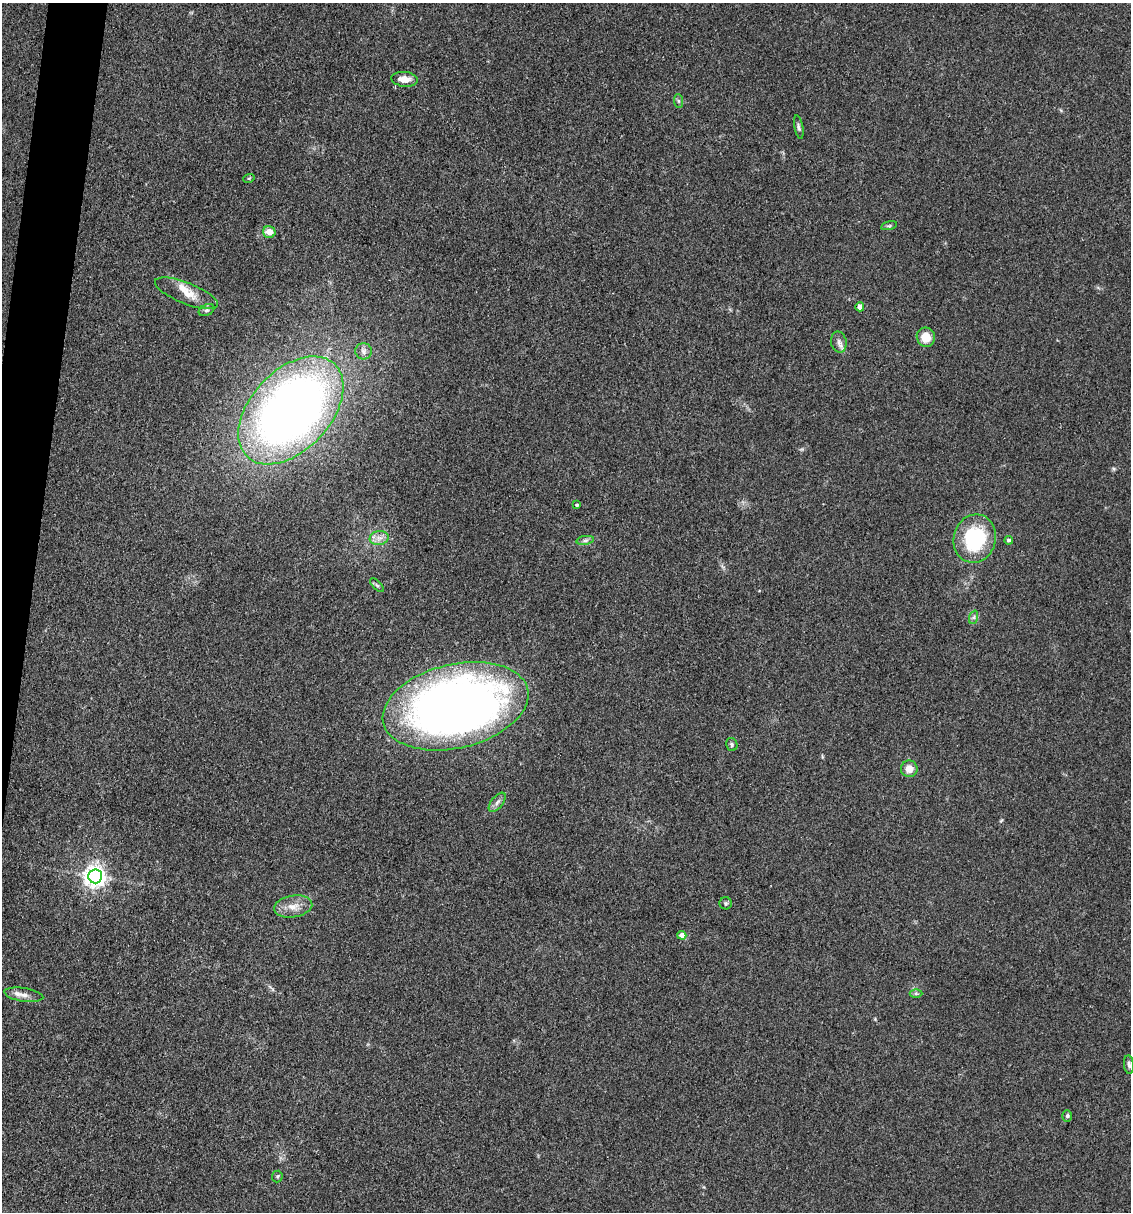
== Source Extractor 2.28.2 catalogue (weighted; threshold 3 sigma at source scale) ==
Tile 7 of 4 x 4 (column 3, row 2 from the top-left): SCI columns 2489-3617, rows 2422-3631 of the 4860 x 4841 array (HDU 1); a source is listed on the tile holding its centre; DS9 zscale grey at full resolution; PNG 1133 x 1214 px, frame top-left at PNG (2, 3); each listed source drawn as its Kron ellipse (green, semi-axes under 4 px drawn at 4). Shown black and unused: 3% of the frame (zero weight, under 3 of 4 exposures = <1% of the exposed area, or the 3 px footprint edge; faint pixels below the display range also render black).
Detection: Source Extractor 2.28.2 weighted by HDU 2 'WHT'; one run over the whole footprint, this tile lists its part. Background 0.112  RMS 0.0067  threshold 0.0302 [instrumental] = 3 sigma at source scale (4.5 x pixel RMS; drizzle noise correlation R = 1.50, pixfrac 1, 0.05/0.05 arcsec/px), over >= 5 px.
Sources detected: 34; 1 inside a brighter listed object's ellipse — not listed separately; the other 33 listed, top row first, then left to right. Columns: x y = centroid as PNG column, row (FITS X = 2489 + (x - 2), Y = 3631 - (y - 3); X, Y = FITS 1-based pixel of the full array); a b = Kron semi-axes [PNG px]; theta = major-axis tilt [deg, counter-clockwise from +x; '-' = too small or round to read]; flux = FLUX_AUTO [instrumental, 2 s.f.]
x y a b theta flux
405 79 13 7 -5 6.5
678 101 7 4 -89 1.2
799 127 12 4 -79 1.6
249 178 6 3 18 0.78
889 226 8 3 13 1.1
269 232 6 5 - 7.7
186 293 33 10 -22 10
860 307 4 4 - 5
207 310 8 5 26 1.5
926 337 10 9 - 10
839 342 10 7 -78 3.1
363 351 8 8 - 2.8
291 410 64 40 47 570
577 505 4 4 - 0.87
379 538 9 7 11 3.8
975 539 24 21 75 57
585 540 9 4 8 1.7
1009 540 4 4 - 1.3
377 585 9 3 -45 1
974 617 7 4 71 1.4
456 706 74 42 13 580
732 744 6 5 - 1.4
909 769 8 8 - 6.8
497 802 11 5 52 2.6
95 876 7 7 - 460
726 903 6 6 - 1.3
293 906 19 11 10 7.9
682 935 4 4 - 5
916 994 6 4 -1 1.1
24 995 20 6 -8 4.9
1129 1065 9 5 -84 2
1067 1116 6 5 - 1
277 1176 6 5 - 1.1